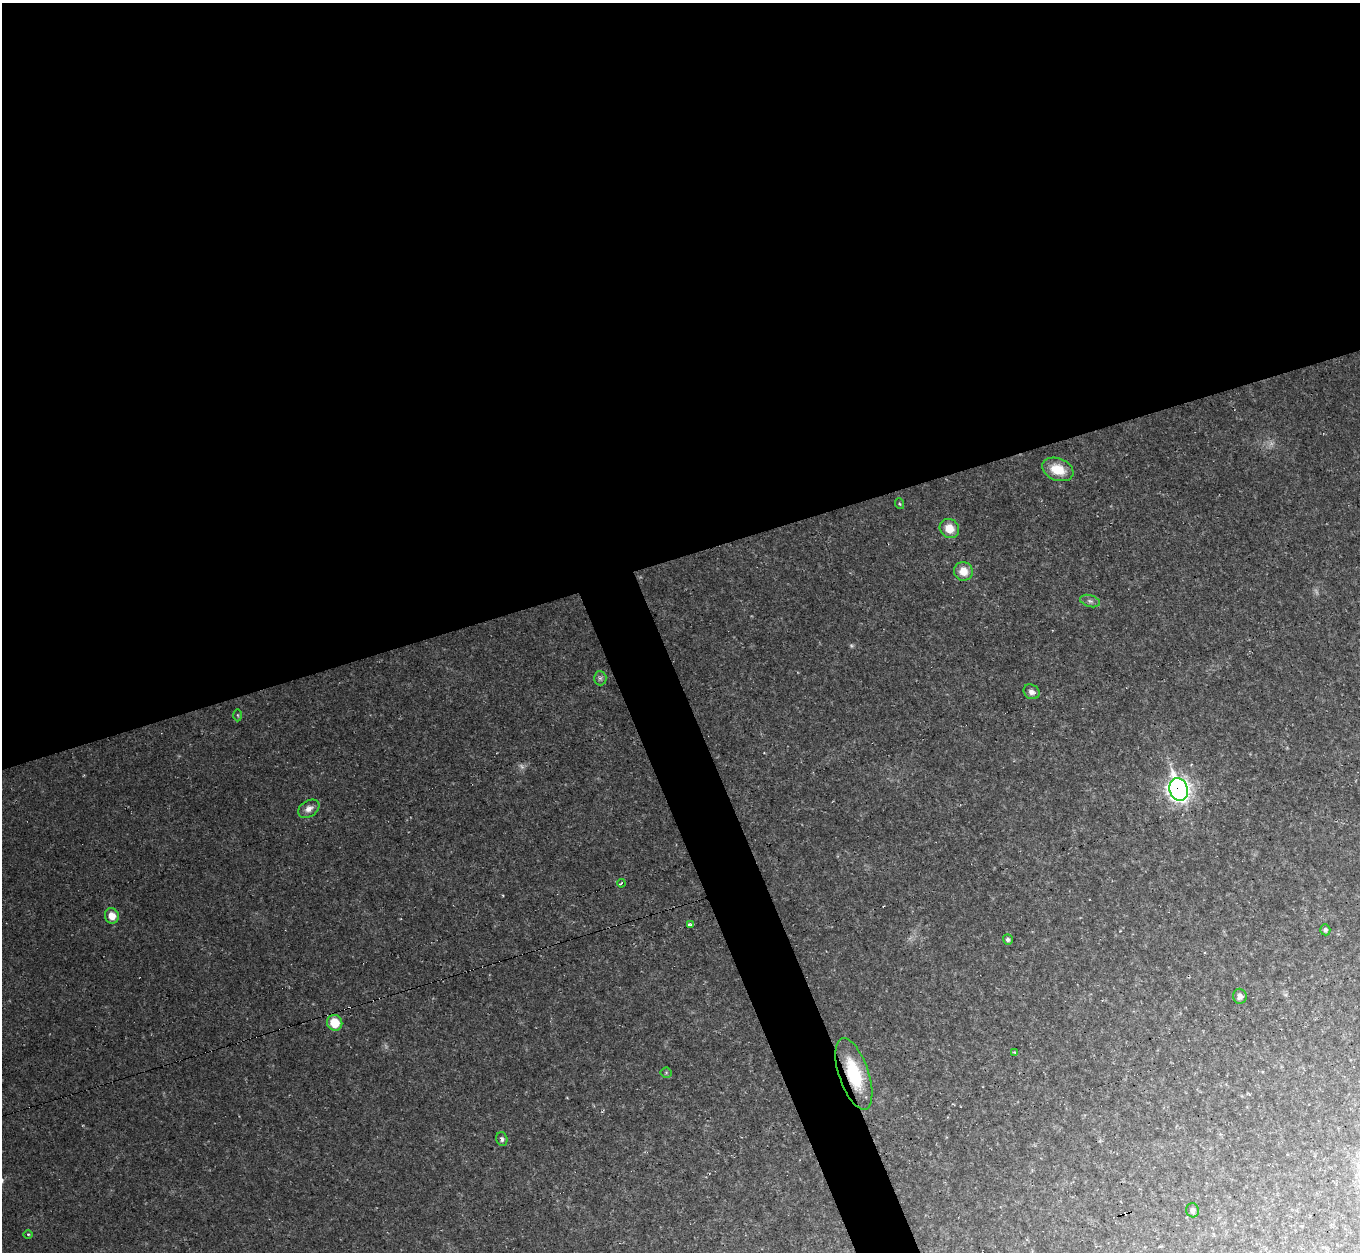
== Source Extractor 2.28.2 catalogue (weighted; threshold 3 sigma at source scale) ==
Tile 2 of 4 x 4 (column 2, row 1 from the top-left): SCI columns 1359-2716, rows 3897-5146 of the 5433 x 5419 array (HDU 1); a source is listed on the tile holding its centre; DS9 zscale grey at full resolution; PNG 1362 x 1254 px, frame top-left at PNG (2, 3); each listed source drawn as its Kron ellipse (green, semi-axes under 4 px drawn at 4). Shown black and unused: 47% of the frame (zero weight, under 2 of 3 exposures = <1% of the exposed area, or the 3 px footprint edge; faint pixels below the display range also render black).
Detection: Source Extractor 2.28.2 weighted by HDU 2 'WHT'; one run over the whole footprint, this tile lists its part. Background 0.0461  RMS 0.0073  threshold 0.0328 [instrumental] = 3 sigma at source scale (4.5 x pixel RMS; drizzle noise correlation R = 1.50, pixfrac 1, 0.05/0.05 arcsec/px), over >= 5 px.
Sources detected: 30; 4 too faint to see at this stretch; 3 cosmic-ray / hot-pixel residue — neither listed nor drawn; the other 23 listed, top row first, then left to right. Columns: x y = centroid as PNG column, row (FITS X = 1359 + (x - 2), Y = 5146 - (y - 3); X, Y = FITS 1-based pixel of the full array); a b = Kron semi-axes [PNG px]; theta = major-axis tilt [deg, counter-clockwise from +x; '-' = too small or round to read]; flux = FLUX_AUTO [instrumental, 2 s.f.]
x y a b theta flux
1058 469 16 11 -21 17
900 504 5 3 - 0.78
949 528 10 9 - 11
963 571 9 9 - 11
1090 601 10 6 -15 2.5
600 678 7 6 - 1.8
1031 692 8 7 - 3.7
238 715 6 4 -88 0.95
1179 789 11 9 -70 410
309 809 11 8 32 4.7
621 883 4 3 - 0.99
112 916 8 7 - 8.2
690 925 3 3 - 4.8
1325 930 5 5 - 1.8
1008 939 5 5 - 2
1240 996 7 7 - 3.7
335 1023 8 7 - 17
1015 1052 3 3 - 1
666 1073 5 5 - 0.98
854 1074 37 15 -71 42
502 1139 7 5 -73 1.9
1193 1210 7 6 - 2.8
28 1234 5 3 - 0.77
Overlapping masked pixels (flux is a lower limit): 2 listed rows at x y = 1179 789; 854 1074